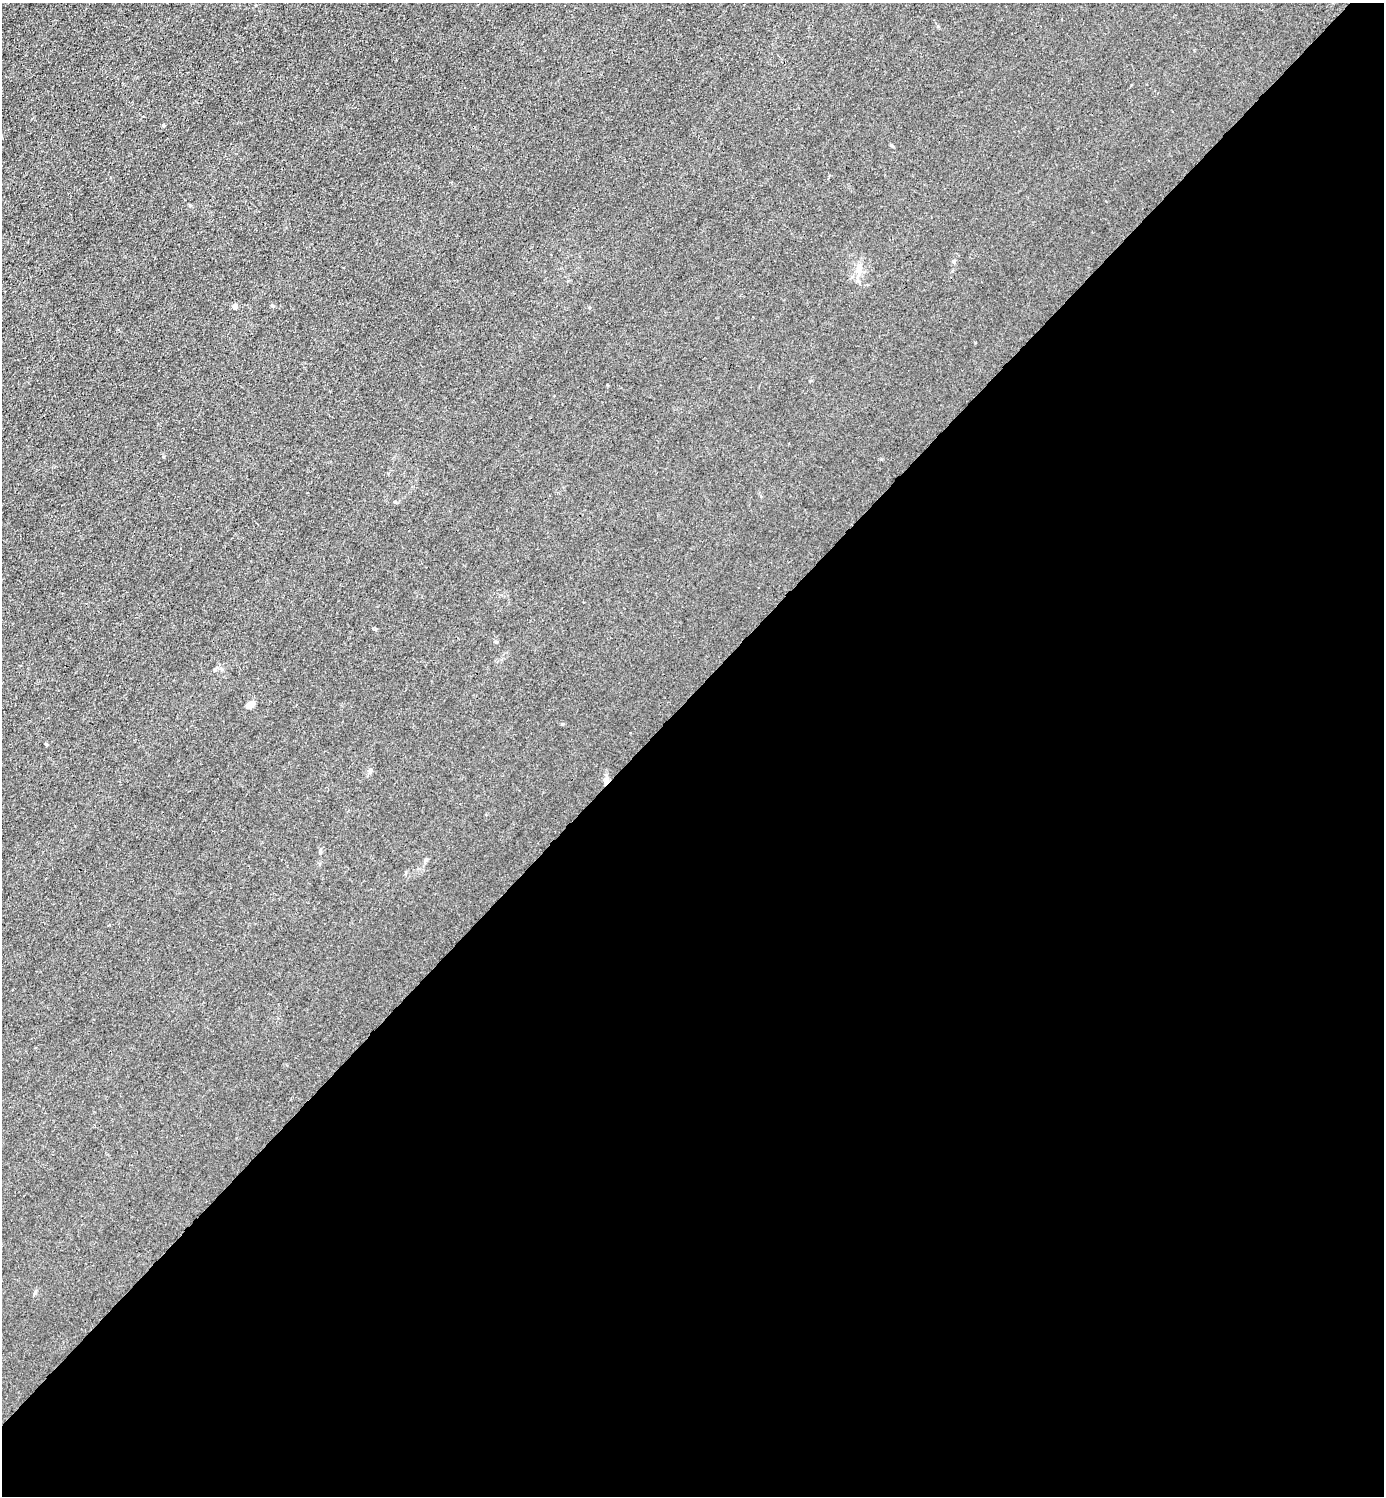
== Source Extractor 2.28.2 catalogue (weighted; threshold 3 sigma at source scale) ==
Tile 15 of 4 x 4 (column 3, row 4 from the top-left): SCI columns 3063-4444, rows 3-1496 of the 5983 x 5983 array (HDU 1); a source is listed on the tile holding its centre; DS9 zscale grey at full resolution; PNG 1386 x 1498 px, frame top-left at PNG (2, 3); no overlay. Shown black and unused: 54% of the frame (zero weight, under 3 of 4 exposures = <1% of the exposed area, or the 3 px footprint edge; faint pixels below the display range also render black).
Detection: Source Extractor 2.28.2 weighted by HDU 2 'WHT'; one run over the whole footprint, this tile lists its part. Background 0.0215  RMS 0.0062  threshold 0.0278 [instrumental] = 3 sigma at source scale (4.5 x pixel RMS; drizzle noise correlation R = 1.50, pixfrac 1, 0.05/0.05 arcsec/px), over >= 5 px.
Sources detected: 8; all 8 listed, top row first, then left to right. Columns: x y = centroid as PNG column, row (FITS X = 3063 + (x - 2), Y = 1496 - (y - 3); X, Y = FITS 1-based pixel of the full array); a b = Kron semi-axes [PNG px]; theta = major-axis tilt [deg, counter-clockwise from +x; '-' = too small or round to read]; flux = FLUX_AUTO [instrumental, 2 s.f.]
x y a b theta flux
163 126 5 3 - 0.63
859 269 14 6 -87 3.8
235 306 5 4 - 2.6
215 670 5 4 - 0.93
250 705 11 5 36 3.9
370 770 6 6 - 1.2
606 781 8 6 70 2.2
426 860 6 5 - 0.9
Overlapping masked pixels (flux is a lower limit): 1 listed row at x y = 606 781